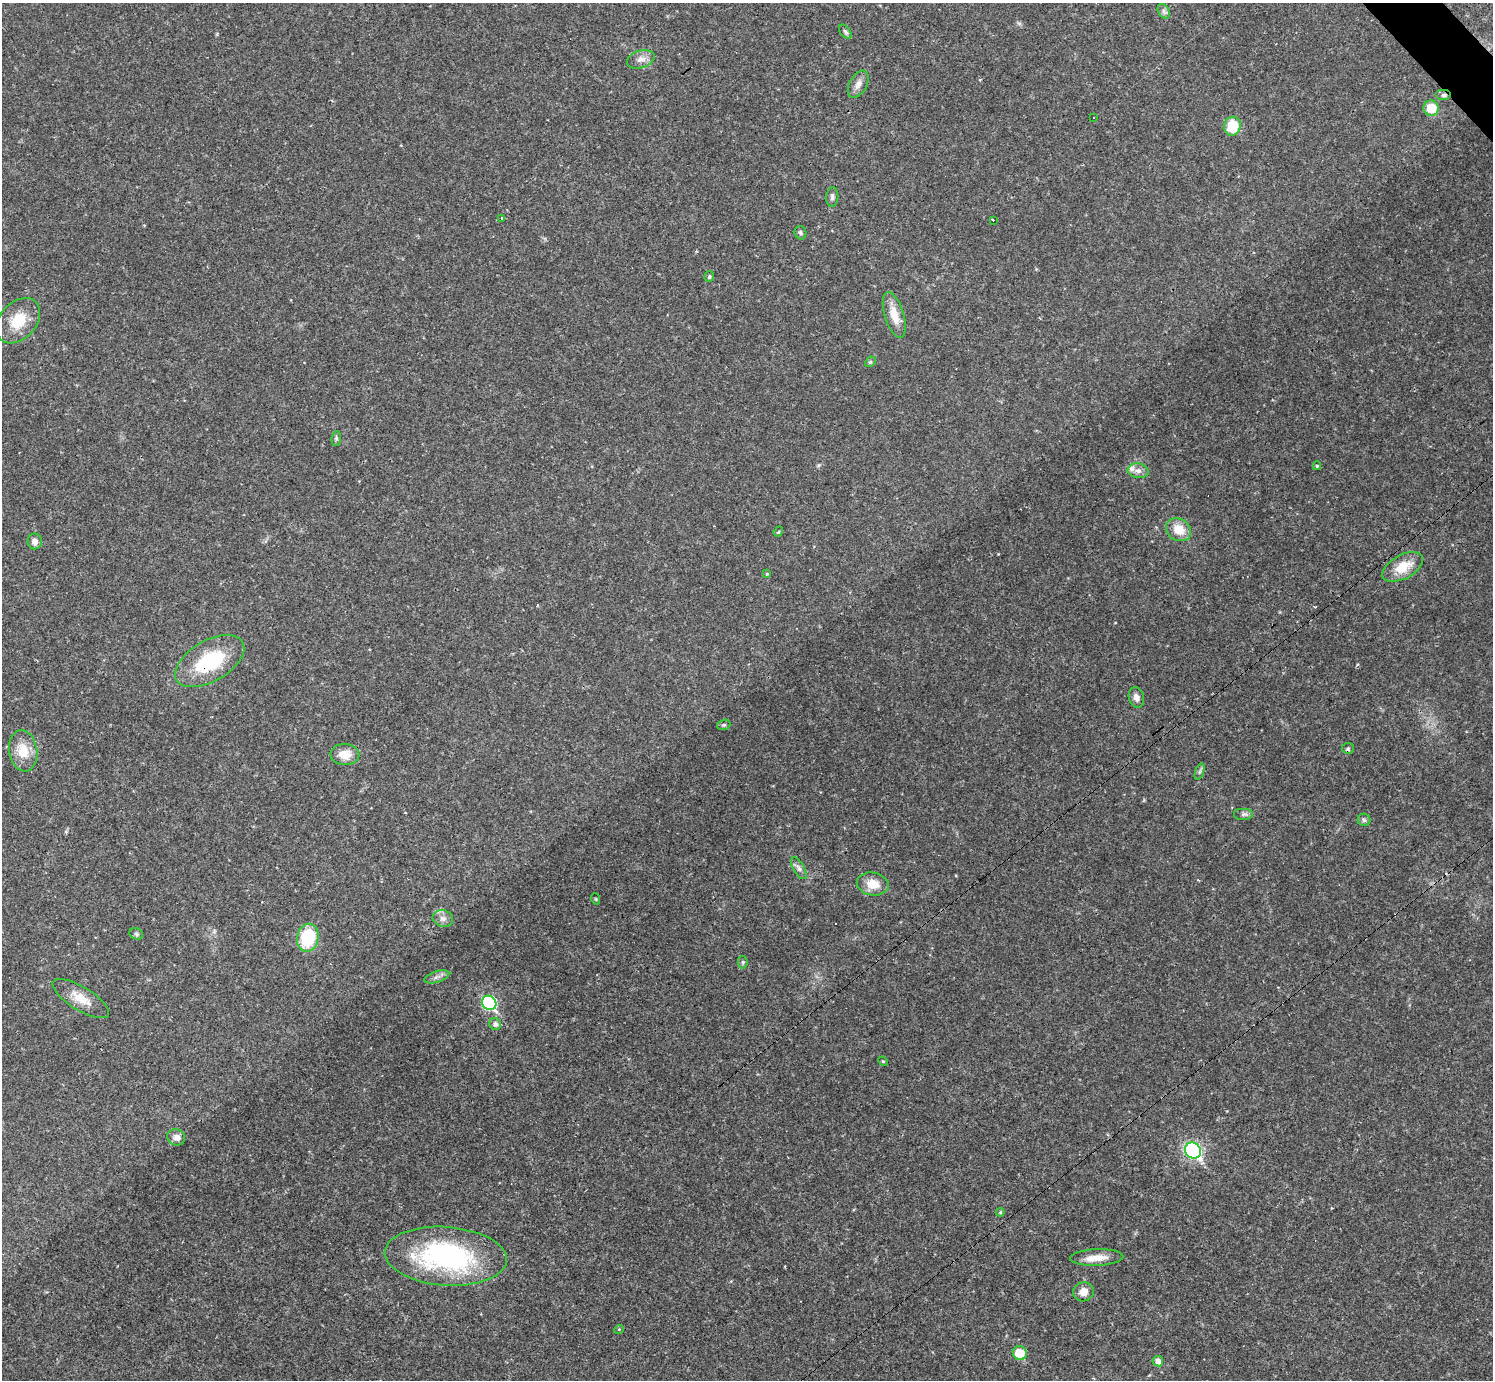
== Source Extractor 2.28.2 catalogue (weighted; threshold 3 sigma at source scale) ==
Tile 10 of 4 x 4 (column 2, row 3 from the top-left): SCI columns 1492-2982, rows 1673-3050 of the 5963 x 5960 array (HDU 1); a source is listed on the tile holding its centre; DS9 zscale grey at full resolution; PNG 1495 x 1382 px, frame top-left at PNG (2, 3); each listed source drawn as its Kron ellipse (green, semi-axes under 4 px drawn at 4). Shown black and unused: <1% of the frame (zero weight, under 2 of 3 exposures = <1% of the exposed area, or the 3 px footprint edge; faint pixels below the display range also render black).
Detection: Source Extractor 2.28.2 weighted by HDU 2 'WHT'; one run over the whole footprint, this tile lists its part. Background 0.0325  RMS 0.005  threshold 0.0225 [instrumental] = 3 sigma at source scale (4.5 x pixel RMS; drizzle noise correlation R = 1.50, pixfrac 1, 0.05/0.05 arcsec/px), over >= 5 px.
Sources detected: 57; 2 cosmic-ray / hot-pixel residue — neither listed nor drawn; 1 inside a brighter listed object's ellipse — not listed separately; the other 54 listed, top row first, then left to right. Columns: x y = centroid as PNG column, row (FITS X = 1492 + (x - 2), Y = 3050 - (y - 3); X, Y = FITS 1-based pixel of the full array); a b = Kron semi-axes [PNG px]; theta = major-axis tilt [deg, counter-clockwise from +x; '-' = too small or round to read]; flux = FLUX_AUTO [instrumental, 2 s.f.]
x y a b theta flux
1164 11 8 5 -60 1.3
845 32 8 5 -53 1.1
641 59 14 8 17 3.5
858 84 15 8 61 3.2
1444 95 8 5 0 1.3
1431 108 7 7 - 12
1093 117 3 3 - 72
1232 126 9 8 - 15
832 197 10 6 86 1.6
501 218 3 2 - 0.43
993 220 3 3 - 35
800 233 7 6 - 0.93
709 277 5 5 - 0.85
894 315 24 9 -73 8.4
18 321 26 18 47 14
870 362 6 4 43 0.73
336 438 7 4 83 0.85
1317 466 4 3 - 0.82
1138 471 10 7 -9 2.7
1179 530 13 11 -34 8.8
778 532 5 4 - 0.88
35 541 8 7 - 2.7
1403 567 22 12 29 11
767 574 4 4 - 0.67
210 661 38 20 30 33
1136 697 10 7 -76 2.8
724 725 7 5 19 0.8
1348 748 6 5 - 0.97
23 751 21 14 -80 10
345 754 14 10 -1 7
1200 772 9 4 71 0.98
1244 814 10 6 0 1.6
1364 820 6 6 - 1.1
799 868 12 5 -60 2
873 884 16 11 -12 7.9
596 899 6 3 -71 0.48
443 918 10 8 -16 2.7
136 934 7 5 -24 1
308 938 14 10 78 25
743 962 6 4 -84 0.75
437 977 13 5 17 2.1
81 999 32 11 -32 8.8
489 1003 8 6 -45 64
495 1024 6 6 - 1.8
883 1061 5 4 - 0.57
176 1137 9 8 - 2.8
1193 1151 8 7 - 98
1000 1212 4 4 - 0.6
446 1256 61 29 -4 91
1097 1257 26 8 2 6.6
1083 1292 10 9 - 4.3
619 1329 5 3 - 0.41
1020 1353 7 6 - 13
1158 1361 5 5 - 3.2
Overlapping masked pixels (flux is a lower limit): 2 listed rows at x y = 1444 95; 210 661